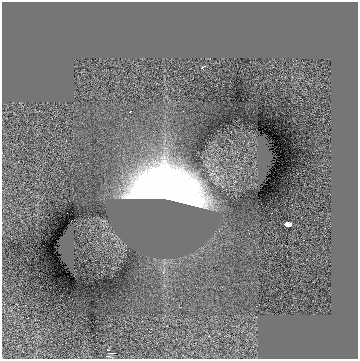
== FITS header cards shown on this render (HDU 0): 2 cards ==
NAXIS1  =                  356
NAXIS2  =                  357

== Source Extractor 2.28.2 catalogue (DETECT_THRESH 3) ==
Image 356 x 357 px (HDU 0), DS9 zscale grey, 1 PNG px = 1 image px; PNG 360 x 361 px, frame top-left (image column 1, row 357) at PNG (2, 2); no overlay
Background 0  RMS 1.9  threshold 5.72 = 3 sigma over >= 5 px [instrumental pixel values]
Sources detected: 7; all 7 listed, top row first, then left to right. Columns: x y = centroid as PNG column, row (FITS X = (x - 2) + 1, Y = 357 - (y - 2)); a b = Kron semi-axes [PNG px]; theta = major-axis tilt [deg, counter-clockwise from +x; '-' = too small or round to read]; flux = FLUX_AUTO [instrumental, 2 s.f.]
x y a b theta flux
203 67 4 3 - 160
129 112 3 2 - 210
166 193 41 25 -6 180000
71 221 2 2 - 77
290 223 4 3 - 270
286 224 6 4 -41 470
112 353 5 2 - 120